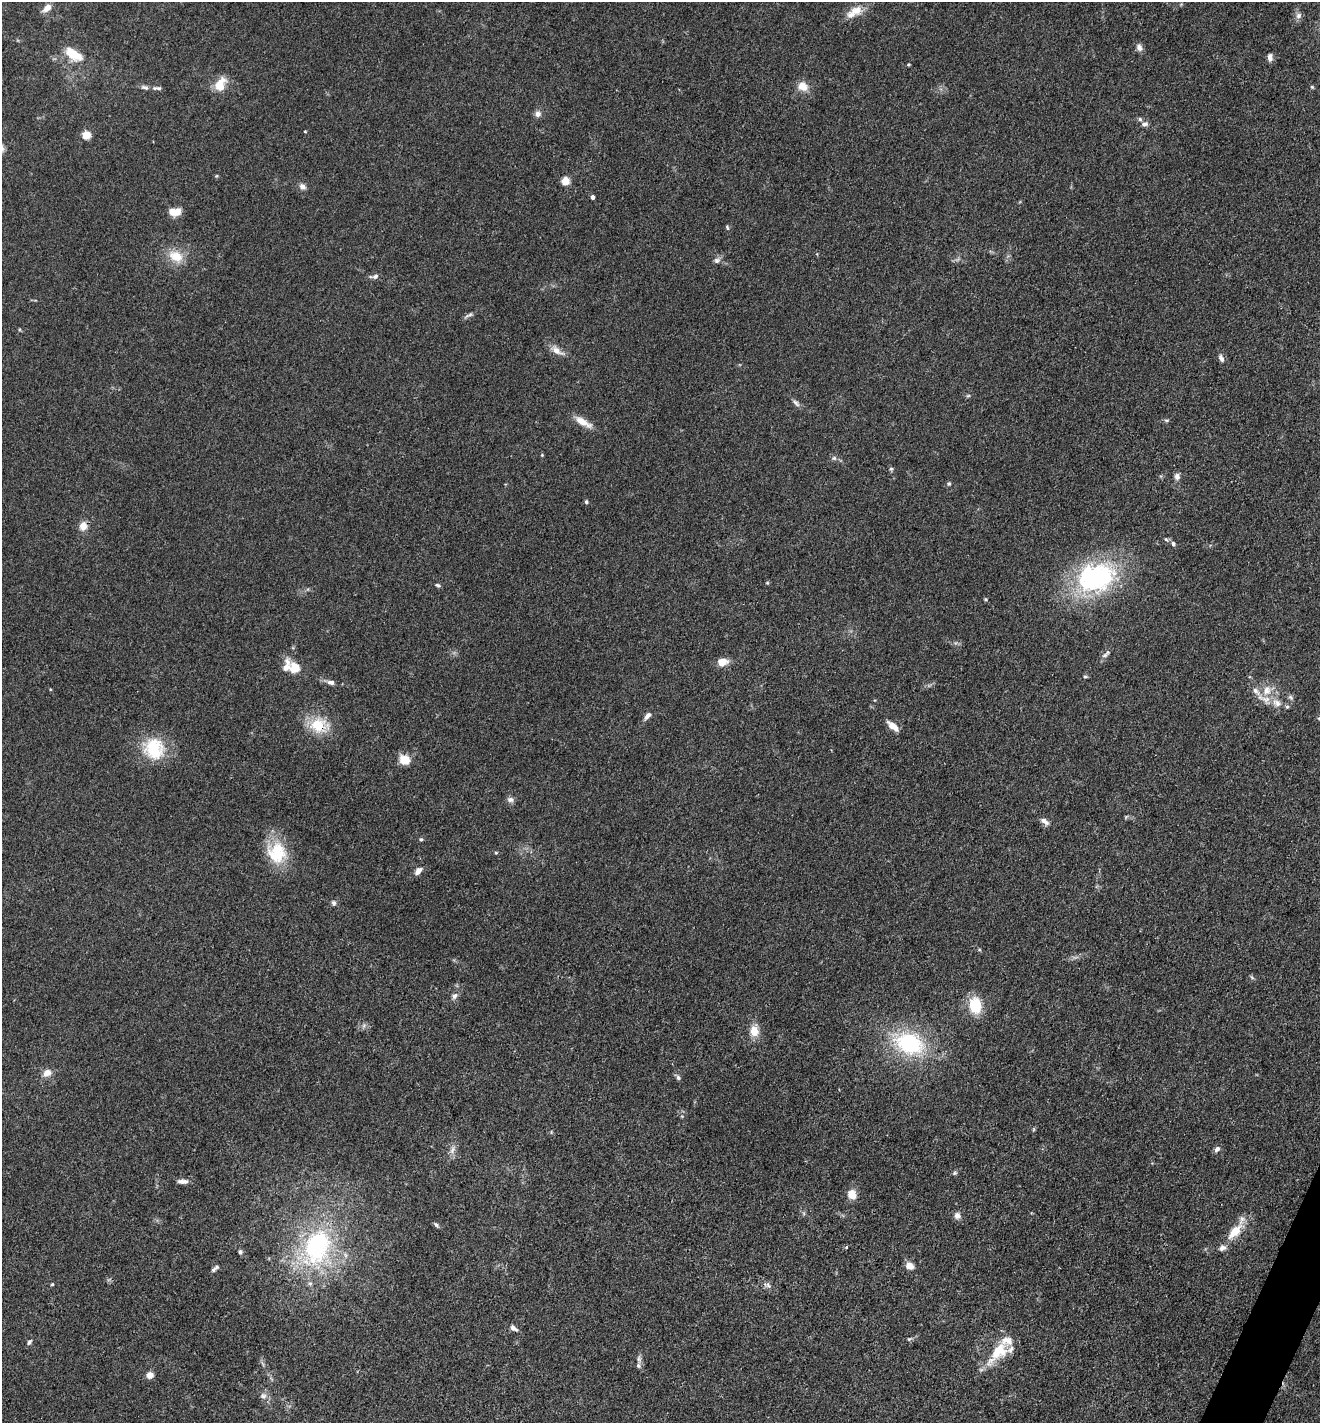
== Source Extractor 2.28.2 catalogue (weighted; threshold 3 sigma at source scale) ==
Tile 6 of 4 x 4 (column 2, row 2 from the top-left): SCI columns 1598-2915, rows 2844-4264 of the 5695 x 5686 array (HDU 1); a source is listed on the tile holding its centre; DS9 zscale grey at full resolution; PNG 1322 x 1425 px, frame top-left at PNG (2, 2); no overlay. Shown black and unused: <1% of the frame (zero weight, under 3 of 4 exposures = <1% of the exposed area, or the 3 px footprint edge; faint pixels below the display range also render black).
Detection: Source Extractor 2.28.2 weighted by HDU 2 'WHT'; one run over the whole footprint, this tile lists its part. Background 0.0839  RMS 0.0064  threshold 0.0286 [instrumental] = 3 sigma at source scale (4.5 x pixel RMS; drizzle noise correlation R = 1.50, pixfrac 1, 0.05/0.05 arcsec/px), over >= 5 px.
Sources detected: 110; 12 inside a brighter listed object's ellipse — not listed separately; the other 98 listed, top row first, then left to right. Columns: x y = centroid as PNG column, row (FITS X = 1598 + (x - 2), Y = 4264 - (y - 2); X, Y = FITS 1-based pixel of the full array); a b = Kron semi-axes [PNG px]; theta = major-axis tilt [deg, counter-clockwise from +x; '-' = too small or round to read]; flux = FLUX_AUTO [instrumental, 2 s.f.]
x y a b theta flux
47 8 10 6 41 5.2
856 10 18 11 18 8.4
1299 16 9 7 61 2.6
1139 47 11 7 -71 2.8
73 54 17 8 -34 18
1270 57 10 6 -89 2.7
908 65 4 3 - 0.68
220 84 19 11 61 10
803 86 14 11 -19 6.8
145 87 11 6 -16 2
1312 87 5 4 - 0.83
157 88 12 5 -3 1.8
538 114 8 8 - 2.9
1140 119 6 5 - 1.1
1145 124 9 6 21 2.1
305 131 4 3 - 0.51
86 135 5 5 - 27
216 176 5 4 - 0.66
565 181 5 5 - 21
303 187 8 7 - 2.9
592 197 4 4 - 2.1
174 212 13 8 0 7.3
727 228 7 4 -64 0.91
176 256 19 13 -27 13
717 260 9 8 - 2.3
375 276 8 6 18 1.9
469 315 15 4 29 1.9
557 350 20 8 -37 5.5
1221 358 10 5 -63 2.5
968 396 6 4 2 0.88
796 403 11 6 -51 2.1
1166 420 8 4 7 1
583 422 23 8 -31 7.5
542 455 4 4 - 0.68
834 458 6 6 - 1.4
891 469 5 5 - 0.96
1177 476 8 7 - 2.7
949 484 5 5 - 1.1
586 502 6 4 79 0.91
83 526 10 9 - 5.7
1166 539 6 5 - 1
1173 544 7 5 -64 1.7
1095 577 46 37 23 94
767 583 5 4 - 0.69
437 585 7 4 -12 1.1
985 599 4 4 - 0.84
1105 655 9 5 24 1.7
722 662 12 9 11 6.8
294 668 18 11 -52 12
1085 677 5 4 - 0.88
331 682 9 6 -7 2.5
1267 690 16 11 72 8.7
1290 697 8 5 -49 1.5
1277 703 14 9 -38 5.8
647 716 11 6 52 2.7
318 725 22 17 -13 20
893 726 14 6 -41 7
154 748 26 23 -53 30
405 760 13 10 -32 8.4
510 799 10 7 -11 2.4
1126 817 6 4 56 0.8
1045 822 13 6 -38 3
421 839 5 4 - 0.9
277 853 29 26 -77 25
496 853 5 3 - 0.67
418 871 10 6 48 3.7
334 903 8 6 -57 1.5
1252 977 7 4 -44 0.99
455 996 9 7 54 2.4
975 1006 13 10 -84 25
364 1025 7 4 19 1.4
754 1031 13 10 -76 8.4
909 1043 28 20 -19 62
47 1073 12 10 31 4.8
678 1077 7 5 -73 1.4
1034 1129 6 4 71 0.75
1217 1149 7 6 - 2.3
452 1150 13 6 73 3.4
954 1173 6 5 - 1.1
181 1181 10 7 -7 2.7
852 1194 10 8 -63 8.6
957 1216 8 8 - 3.2
436 1225 8 4 -47 1.3
1235 1231 21 10 48 13
317 1247 59 38 70 100
846 1247 4 4 - 0.81
240 1252 6 5 - 1.2
909 1266 9 7 -37 4.9
213 1270 6 5 - 1.3
52 1284 5 3 - 0.62
768 1285 9 4 -54 1.8
514 1328 11 6 -35 2.9
909 1339 6 4 32 0.94
29 1342 8 5 57 1.4
998 1351 37 15 50 22
639 1359 13 6 -81 2.7
150 1375 7 7 - 4.4
263 1396 10 8 -32 2.9
Overlapping masked pixels (flux is a lower limit): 2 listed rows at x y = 83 526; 318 725